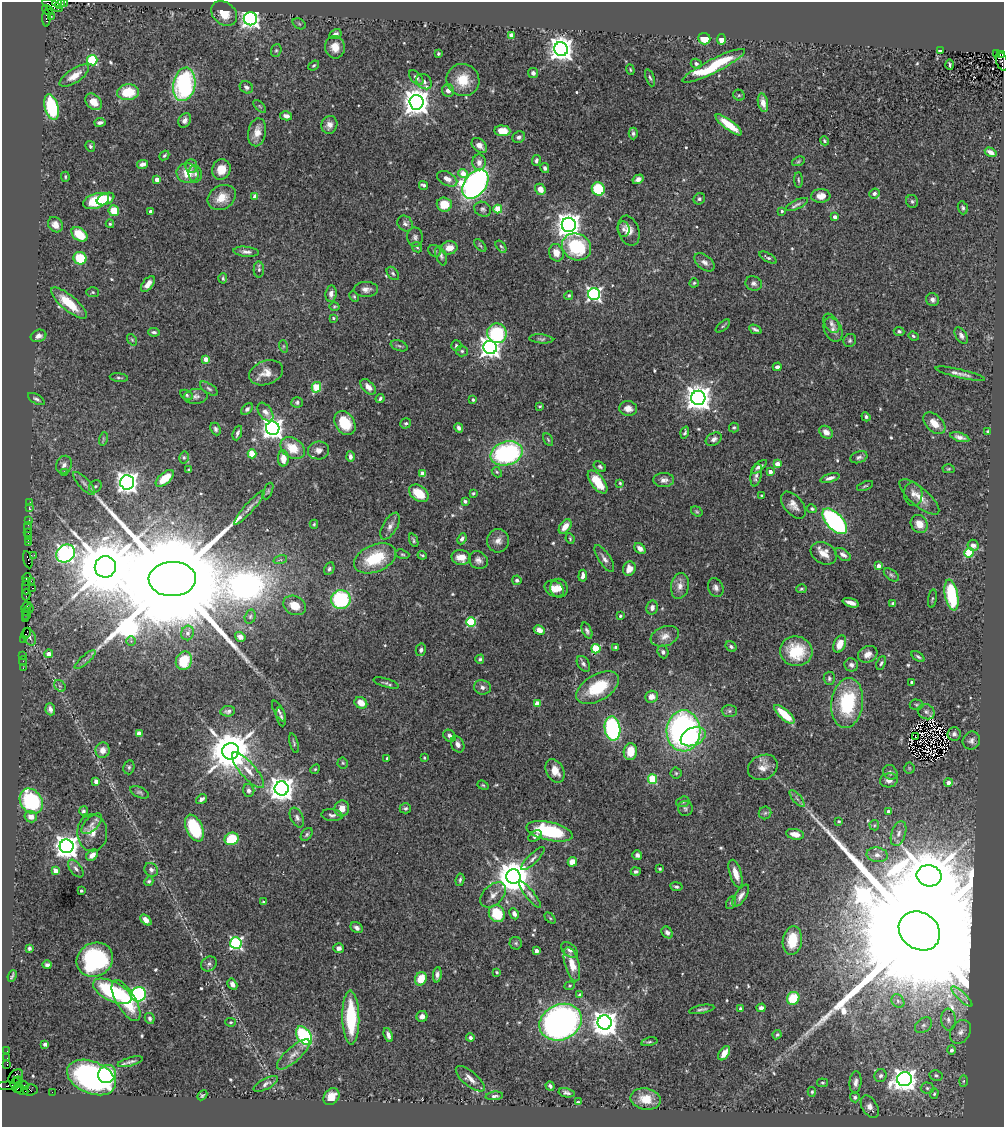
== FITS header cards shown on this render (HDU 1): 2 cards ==
NAXIS1  =                 1002
NAXIS2  =                 1125

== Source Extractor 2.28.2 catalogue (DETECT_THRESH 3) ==
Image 1002 x 1125 px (HDU 1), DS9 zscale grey, 1 PNG px = 1 image px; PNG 1006 x 1129 px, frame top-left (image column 1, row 1125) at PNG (2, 2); each listed source drawn as its Kron ellipse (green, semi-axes under 4 px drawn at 4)
Background 0.731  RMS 0.023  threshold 0.0703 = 3 sigma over >= 5 px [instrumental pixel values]
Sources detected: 571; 6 with non-positive FLUX_AUTO (blend fragments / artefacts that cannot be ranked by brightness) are neither listed nor drawn; of the other 565, the 500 brightest by FLUX_AUTO listed and drawn (65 fainter detections omitted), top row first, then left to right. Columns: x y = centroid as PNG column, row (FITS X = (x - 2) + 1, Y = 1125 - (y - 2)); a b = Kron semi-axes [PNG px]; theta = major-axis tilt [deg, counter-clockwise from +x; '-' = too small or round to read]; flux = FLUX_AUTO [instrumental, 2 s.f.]
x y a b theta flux
57 2 5 2 - 66
65 2 3 2 - 21
60 4 5 3 - 59
53 6 11 5 -22 310
47 10 6 2 -34 38
224 13 14 11 -42 25
51 16 2 2 - 130
46 18 8 3 -89 76
250 19 7 6 - 730
299 24 7 5 -31 2.6
335 34 6 4 29 4.9
511 36 4 4 - 22
704 39 6 5 - 35
721 39 5 4 - 15
335 47 11 10 - 18
561 49 7 7 - 1600
276 50 6 5 - 2.7
940 51 4 3 - 2.7
438 53 4 4 - 2.1
996 54 3 2 - 33
1002 55 4 3 - 200
92 60 5 5 - 110
1002 61 9 5 -71 510
696 64 5 5 - 4.3
950 65 5 2 - 2.3
314 66 6 4 39 2.5
714 66 35 7 27 110
630 70 5 4 - 2
533 73 5 5 - 5.7
74 76 17 7 34 18
416 78 9 5 -47 5.4
650 78 9 4 -70 3.2
463 80 17 16 - 41
424 82 8 6 -44 7.4
184 84 17 11 79 230
246 87 7 6 - 5.1
448 90 6 6 - 8.4
128 92 11 8 3 52
739 95 6 5 - 2.6
94 102 9 7 -44 19
416 102 7 7 - 2200
763 103 9 5 -77 14
260 106 8 3 -45 2.2
51 107 13 7 -76 110
286 116 6 4 -14 7.6
185 120 8 6 59 6.5
100 122 5 3 - 5
329 125 9 8 - 9.6
729 125 16 5 -37 35
502 131 8 5 -5 26
257 132 14 9 79 16
633 133 6 4 -89 3.9
519 137 6 5 - 4.8
824 141 5 4 - 2.1
479 145 9 6 -43 11
90 146 5 4 - 3
991 152 6 4 -31 9.5
164 155 5 4 - 2.4
536 161 5 4 - 3.5
798 161 7 4 21 2.2
479 162 8 7 - 10
143 164 6 4 12 7.2
191 166 7 5 89 5.3
545 168 5 4 - 3.6
221 169 10 9 - 22
188 173 11 10 - 28
463 173 5 4 - 19
195 174 8 6 -83 5.2
65 177 5 3 - 2.1
157 179 4 4 - 16
447 179 11 6 -28 12
638 179 6 4 30 6.2
798 180 8 3 -89 2
475 184 16 10 53 760
423 185 5 3 - 4.8
540 189 6 5 - 15
598 189 7 6 - 80
874 193 5 5 - 4.5
255 196 4 4 - 14
821 196 9 7 3 13
222 198 15 11 32 24
106 199 9 5 24 19
699 199 6 5 - 3.4
96 201 13 7 18 88
912 201 6 6 - 3.2
444 204 7 7 - 28
797 204 12 4 25 5
963 208 6 5 - 3.3
483 209 8 7 - 4.6
498 209 4 4 - 52
114 211 5 5 - 34
782 211 4 4 - 3.1
150 212 3 3 - 8.4
835 217 4 3 - 8.2
110 224 4 3 - 2.3
405 224 8 7 - 5.8
55 225 8 6 -49 11
569 225 7 7 - 1600
623 229 8 6 -86 5.3
629 231 15 10 -72 15
79 234 9 6 -37 38
415 237 10 8 -81 5.8
480 245 8 3 -48 2.1
501 246 7 4 -52 2.6
417 247 6 4 -45 2.4
576 247 15 13 -31 100
449 248 8 6 13 17
435 251 7 5 -31 3.4
246 252 13 5 -6 7.2
556 253 9 7 -73 16
441 256 10 5 -70 4.3
80 258 6 6 - 55
768 258 10 4 -30 3.5
704 262 12 7 -39 7.7
259 269 8 5 88 3.5
393 273 7 5 -51 3.3
223 278 5 4 - 2.9
694 283 5 4 - 2.3
754 283 8 7 - 5.5
148 284 9 5 53 11
366 289 12 7 0 8.4
93 292 6 5 - 2.6
331 293 8 5 82 7.4
594 294 6 6 - 410
569 295 5 4 - 2.7
354 296 6 4 -63 2.2
932 300 7 6 - 5.2
69 303 22 7 -40 45
334 306 5 4 - 2
333 318 4 3 - 1.9
831 323 11 6 -57 5.6
723 326 8 3 40 2.2
755 329 6 3 -24 3.8
833 330 13 8 -64 8.1
899 331 5 4 - 3.6
154 332 6 4 -7 3.8
497 333 10 9 - 100
961 335 9 5 -57 5.4
38 336 8 6 20 7
913 336 5 4 - 2.4
541 339 12 4 -5 3.7
132 340 6 4 -54 2
850 340 7 6 - 3.2
283 346 6 4 -71 2.1
399 346 9 5 -21 3.2
456 346 5 5 - 2.9
490 347 7 6 - 1100
462 351 6 5 - 2.9
206 359 4 4 - 16
777 367 4 3 - 4.8
266 373 17 12 20 17
960 374 25 4 -13 9.3
119 378 9 3 -6 2.5
316 387 5 4 - 68
368 387 9 5 -46 11
209 389 10 4 -34 3.7
187 395 7 4 -30 2.9
196 396 12 7 5 6.7
698 398 7 7 - 2000
36 399 9 4 -30 4
380 399 4 3 - 3.1
473 400 3 3 - 3.2
297 402 6 5 - 3.4
540 406 4 3 - 2.2
628 408 9 7 -6 11
247 409 7 4 45 4.2
265 412 10 6 -54 7.7
866 417 5 4 - 3.5
345 423 13 9 -56 49
406 423 5 5 - 2.8
934 423 13 8 -43 20
734 427 5 5 - 2.3
273 428 7 6 - 1100
459 428 5 4 - 5.4
216 429 6 5 - 3.9
685 432 6 4 71 2.7
826 432 7 5 -38 11
988 432 4 3 - 2.9
237 433 7 3 69 4.4
960 437 10 4 -16 7.4
103 439 7 4 73 2.7
548 439 7 3 -63 2
714 439 8 6 29 6
293 448 13 10 -35 35
318 450 11 9 7 10
507 453 16 11 16 250
252 454 4 4 - 54
184 457 6 5 - 2.7
350 457 5 4 - 6.6
859 457 9 5 19 4.8
283 458 8 5 -90 20
777 464 4 4 - 19
64 465 9 7 66 7.4
600 467 7 4 -34 3.2
759 467 9 4 39 5.8
948 469 6 4 1 2
189 470 3 3 - 2
65 472 4 3 - 2.9
497 472 5 4 - 2.3
770 472 4 4 - 9.6
422 474 4 4 - 16
756 475 11 5 78 6.7
165 478 11 5 41 31
830 478 10 4 17 6.6
664 480 10 7 0 8.8
127 482 7 7 - 1100
598 482 14 6 -53 47
84 483 15 5 -46 7.8
620 483 4 3 - 2
95 486 7 5 43 3.4
865 486 8 3 20 2.3
268 491 9 4 66 3.1
419 493 11 7 -37 34
473 493 4 4 - 2.3
913 494 11 9 -84 9.8
761 496 3 2 - 2
919 497 25 9 -41 20
465 501 4 3 - 3.2
29 502 3 2 - 25
793 505 16 9 -49 12
29 507 3 2 - 11
249 508 22 4 49 9.2
812 509 5 4 - 2.5
697 511 6 4 -34 2.2
29 520 2 2 - 37
835 521 16 8 -46 330
314 524 4 4 - 2.1
919 524 9 8 - 18
390 526 15 7 60 9.3
28 527 5 2 - 46
565 527 8 5 52 17
28 532 3 2 - 31
28 536 2 2 - 23
28 539 3 2 - 23
462 539 6 4 66 5.2
570 539 5 3 - 1.9
414 540 7 3 -68 2.6
498 541 11 11 - 11
28 543 3 2 - 34
973 545 5 5 - 6.7
640 548 6 4 -42 7.4
824 553 14 10 -29 18
969 553 4 4 - 79
65 554 10 8 39 790
402 554 7 4 -17 2.5
34 555 3 3 - 21
422 555 4 3 - 2.1
843 555 9 5 -33 5.9
461 557 10 7 -10 17
375 558 22 13 23 72
604 559 15 6 -57 7.4
28 560 9 3 -77 74
280 560 7 4 17 2.7
478 560 10 8 -31 7.5
878 566 4 4 - 11
105 567 11 10 - 18000
329 569 6 5 - 3.7
629 569 7 6 - 15
891 575 9 5 -37 3.4
583 576 6 4 86 7.1
27 578 5 3 - 97
172 579 23 17 2 100000
517 580 5 4 - 4.1
31 581 2 2 - 16
27 582 4 2 - 47
680 586 13 9 79 12
26 588 6 2 -89 100
33 588 3 2 - 14
559 588 9 8 - 12
716 588 10 7 -65 6.9
554 589 10 7 -28 13
801 589 5 4 - 2.8
26 595 6 2 90 110
951 595 16 6 -79 110
932 599 9 3 81 2
341 600 9 9 - 150
851 603 8 4 -17 9.7
893 603 4 3 - 2.6
295 605 12 9 -26 25
26 607 5 2 - 39
652 607 7 5 76 6.3
29 609 5 2 - 34
26 612 4 2 - 18
26 615 2 2 - 20
620 616 3 3 - 3.1
250 617 7 5 74 2.9
26 619 3 2 - 27
471 622 5 5 - 120
539 630 6 4 -28 11
587 631 8 4 -67 4
26 633 6 3 61 49
188 633 7 6 - 6.8
665 636 15 9 20 13
30 637 9 6 -69 2.5
240 637 5 4 - 8.2
24 639 2 2 - 18
131 641 5 5 - 2.5
840 644 9 5 68 20
616 647 3 3 - 3.1
731 647 6 5 - 3.5
596 649 5 4 - 87
421 650 6 5 - 4.7
796 651 16 15 - 51
663 652 6 5 - 4.2
49 654 4 4 - 15
868 654 10 8 26 13
23 655 3 2 - 22
918 657 7 4 -36 3
480 659 4 4 - 2.7
85 660 13 3 41 5.7
23 661 5 2 - 21
184 661 9 8 - 41
881 663 7 4 65 3
583 664 9 5 -58 4.6
851 665 7 6 - 5.9
23 668 2 2 - 10
829 678 7 5 -86 3.2
912 682 4 3 - 4.3
386 683 13 4 -17 4
60 686 6 5 - 3.2
482 687 8 7 - 5.7
598 688 23 13 30 71
651 697 6 6 - 12
361 703 7 5 -34 20
537 703 4 4 - 26
847 703 25 16 82 120
916 705 7 5 -2 2.6
50 709 6 5 - 6.8
228 711 7 5 8 4.7
279 711 12 4 -61 3.9
729 711 7 6 - 3.7
926 712 9 7 -28 5.2
784 714 13 5 -41 40
281 717 9 4 -80 3.9
612 729 12 8 -81 230
683 731 20 17 90 500
139 733 4 4 - 17
954 734 7 7 - 4.5
450 736 7 5 -43 5.4
693 737 13 9 24 45
916 737 3 3 - 2
971 741 9 8 - 6.6
294 743 10 4 -74 2.8
458 744 8 6 -63 7
103 750 8 7 - 12
231 751 8 8 - 6500
630 752 8 6 85 29
387 758 3 3 - 2.4
424 758 3 3 - 2.3
343 763 5 5 - 2.2
129 767 7 5 77 3.1
763 767 15 12 23 15
909 768 5 5 - 2.1
315 769 5 4 - 1.9
248 770 23 7 -49 19
555 771 12 8 -62 21
890 772 8 6 -47 4.1
676 773 5 5 - 2.6
653 779 5 4 - 80
889 780 9 7 11 8.3
96 781 4 4 - 13
948 783 4 4 - 14
483 785 6 4 -21 2
282 789 7 7 - 1800
249 790 6 5 - 5.4
140 792 10 5 -24 3.7
201 799 6 4 36 5.6
797 799 10 3 -50 3.6
31 801 13 10 -55 140
683 802 7 5 20 3.2
342 808 8 7 - 15
405 808 6 5 - 3.3
685 808 7 7 - 4.3
83 811 4 4 - 3
888 812 4 4 - 8.6
765 813 6 6 - 3.5
332 815 10 6 -6 5.2
31 817 6 5 - 12
297 818 10 6 -64 5.5
839 821 3 3 - 2.1
92 824 13 6 45 8.3
874 825 5 4 - 2.3
194 828 14 8 -65 110
550 831 23 9 -13 130
92 833 18 15 -90 20
898 833 13 7 71 9.3
307 834 7 5 51 3.3
795 834 9 5 -11 15
535 836 7 5 31 4.6
232 839 7 6 - 51
67 846 7 7 - 1600
92 855 6 4 42 9.4
637 855 5 4 - 5.2
877 855 10 7 -9 9
533 859 15 5 44 6.2
572 862 5 4 - 25
76 868 10 5 -52 5.7
660 869 4 3 - 2.2
151 870 7 6 - 5.2
56 871 4 4 - 19
636 872 5 4 - 4.2
736 874 14 6 -72 18
929 876 12 10 -11 11000
513 877 7 7 - 4100
460 880 6 4 80 3
149 881 5 4 - 2.6
676 887 6 4 -11 2.9
81 891 3 3 - 2.2
493 895 15 9 45 12
530 895 16 4 -51 6.3
741 896 12 5 56 8.3
263 902 4 3 - 2.4
731 902 7 4 63 2.4
497 914 9 7 -59 54
514 914 6 4 -62 5.4
550 918 6 4 -45 2
146 920 6 4 -41 12
357 928 6 5 - 5.7
919 931 22 18 -35 200000
667 932 6 5 - 5
792 941 14 9 82 39
236 943 6 6 - 290
516 943 6 6 - 2.8
29 948 4 3 - 2.8
339 948 5 5 - 6.1
570 950 10 6 -40 5.2
536 951 4 4 - 10
95 960 19 16 33 200
209 964 8 7 - 5.3
572 964 18 7 -75 23
47 965 4 4 - 3.6
497 972 3 3 - 2
437 975 8 4 84 6.5
12 976 6 2 67 2.3
421 979 7 5 63 32
232 984 6 4 -60 7.7
570 986 5 4 - 2
112 991 21 9 -26 150
138 994 7 7 - 250
580 995 4 4 - 5.4
962 996 14 3 -43 6.1
793 998 7 6 - 45
126 1001 23 9 -59 59
898 1001 7 6 - 4.7
740 1008 3 3 - 3.3
761 1008 4 4 - 6.3
702 1009 13 3 10 4.2
422 1016 5 5 - 7.7
150 1018 6 4 -62 3.3
351 1018 27 8 -89 98
948 1020 11 7 -84 8.6
231 1022 5 4 - 2
560 1022 22 17 25 650
605 1023 7 7 - 2000
923 1025 9 6 38 5.8
960 1032 13 9 57 10
388 1035 7 4 -70 6.6
777 1035 5 3 - 2.2
304 1036 10 6 -54 190
470 1038 4 4 - 4.8
649 1042 8 4 12 2.4
45 1044 4 3 - 7.7
951 1050 5 4 - 6.4
7 1051 2 2 - 7.2
724 1053 8 4 56 12
293 1054 21 7 42 14
7 1058 2 2 - 5.4
130 1062 13 4 15 5.5
7 1064 4 2 - 56
107 1074 9 8 - 59
936 1075 6 5 - 3.3
880 1076 6 6 - 5.2
16 1077 8 6 44 350
91 1077 25 16 -23 480
470 1079 18 7 -40 11
905 1079 7 7 - 1600
18 1081 4 3 - 300
963 1081 6 4 88 2
855 1082 11 6 85 7.7
15 1083 5 4 - 750
822 1083 5 3 - 2.2
266 1084 13 5 28 5.6
24 1085 5 3 - 260
8 1086 10 4 -1 89
550 1086 5 4 - 4.1
18 1088 5 3 - 19
927 1088 6 5 - 3.1
22 1090 7 4 -26 150
30 1090 7 5 7 74
52 1092 2 2 - 12
812 1092 5 4 - 2
567 1093 8 4 -11 4.4
934 1094 5 4 - 2.2
202 1095 6 4 43 2.4
494 1096 9 4 6 3.6
331 1097 9 7 51 17
855 1097 5 5 - 4.2
646 1099 15 11 -10 24
578 1102 3 2 - 1.9
870 1107 12 7 -59 9.6
At the frame edge (FLAGS 8, measured only in part): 5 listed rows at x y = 57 2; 65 2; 60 4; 1002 55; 1002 61
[65 fainter detections neither listed nor drawn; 6 non-positive-flux detections neither listed nor drawn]